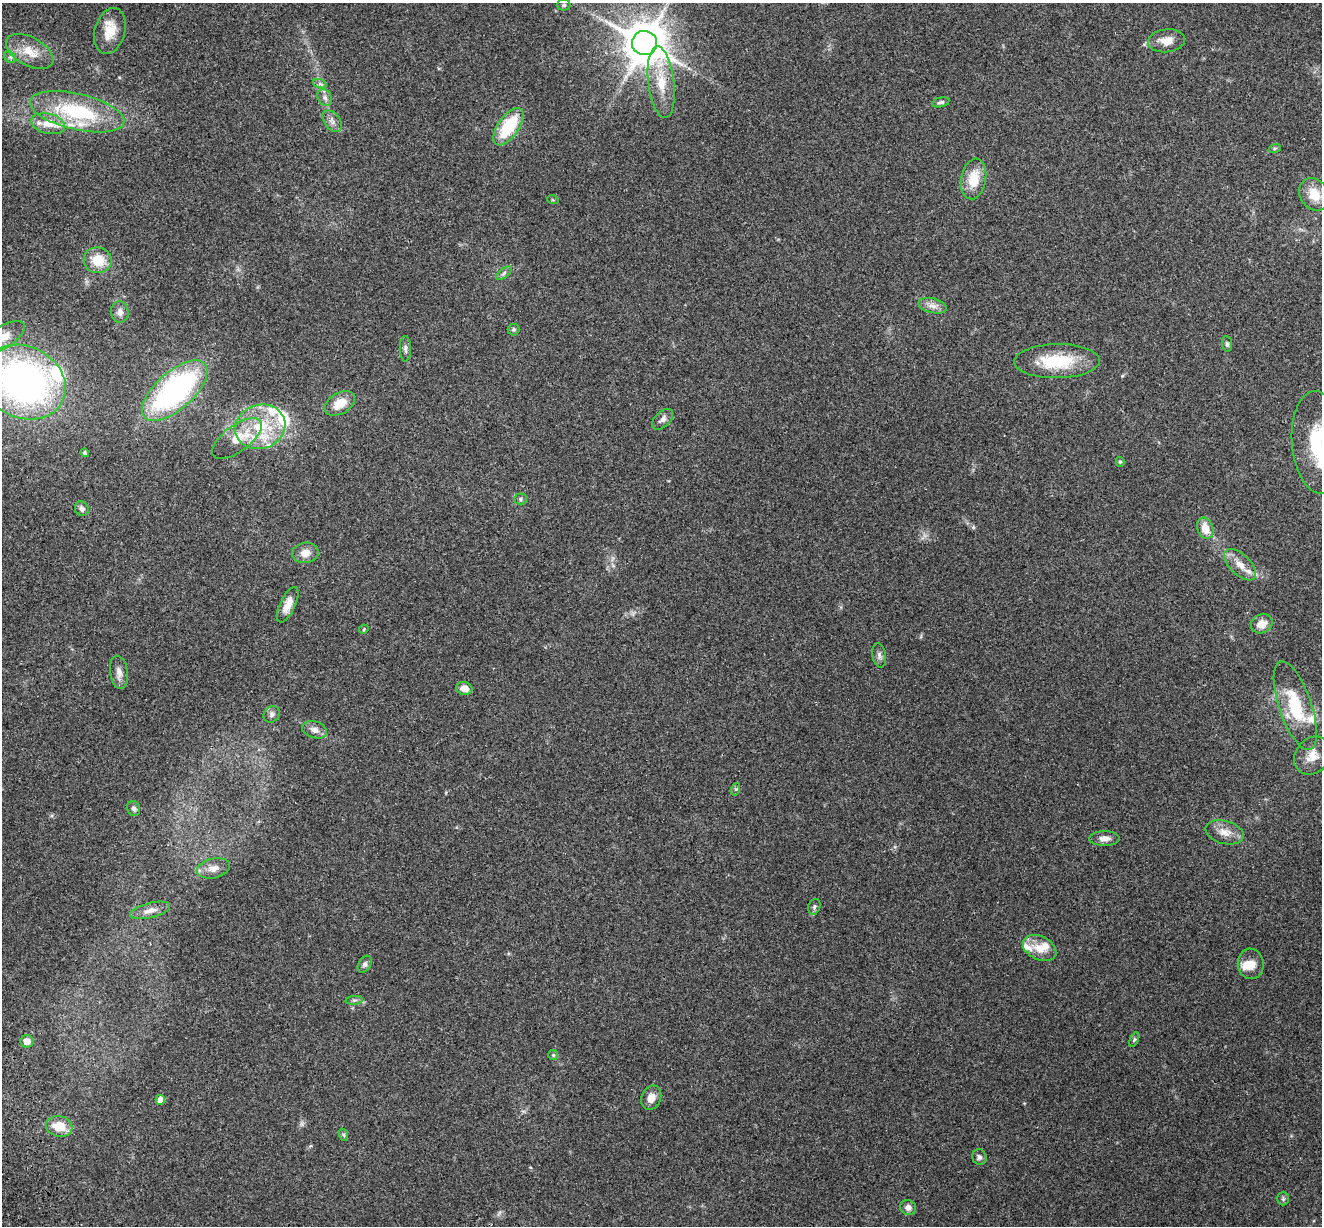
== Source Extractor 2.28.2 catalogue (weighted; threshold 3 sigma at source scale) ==
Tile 7 of 4 x 4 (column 3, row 2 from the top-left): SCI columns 2763-4082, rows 2705-3928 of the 5522 x 5357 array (HDU 1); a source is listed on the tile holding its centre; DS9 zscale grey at full resolution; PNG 1324 x 1228 px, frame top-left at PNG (2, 3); each listed source drawn as its Kron ellipse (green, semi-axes under 4 px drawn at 4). Shown black and unused: <1% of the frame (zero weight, under 3 of 4 exposures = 9% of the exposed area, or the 3 px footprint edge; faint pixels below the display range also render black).
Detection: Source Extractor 2.28.2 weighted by HDU 2 'WHT'; one run over the whole footprint, this tile lists its part. Background 0.176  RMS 0.007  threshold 0.0315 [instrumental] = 3 sigma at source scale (4.5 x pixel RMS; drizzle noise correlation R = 1.50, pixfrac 1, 0.0396/0.0396 arcsec/px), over >= 5 px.
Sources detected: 85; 1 inside a brighter object's white glare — neither listed nor drawn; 12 inside a brighter listed object's ellipse — not listed separately; the other 72 listed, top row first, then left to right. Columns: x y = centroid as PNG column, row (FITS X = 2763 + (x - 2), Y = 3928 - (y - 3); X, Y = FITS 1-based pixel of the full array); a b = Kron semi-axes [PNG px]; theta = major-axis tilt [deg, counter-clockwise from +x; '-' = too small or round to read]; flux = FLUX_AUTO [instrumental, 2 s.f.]
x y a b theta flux
564 5 6 5 - 1.3
110 31 23 15 74 13
1166 41 18 11 7 8.6
644 43 12 12 - 2300
30 51 26 14 -28 14
10 57 6 5 - 1.5
661 82 36 13 -83 18
320 84 7 4 -19 1.4
325 98 9 7 -58 2.7
941 102 9 4 14 1.7
77 112 48 18 -13 56
332 121 12 8 -52 3.5
48 124 17 10 -13 8.5
508 127 21 10 55 36
1275 148 6 4 18 0.87
974 179 20 12 80 16
1314 194 17 14 -55 14
553 200 6 3 -18 0.69
98 260 14 13 - 16
504 273 9 4 37 1.7
933 306 14 7 -13 4.6
120 312 11 8 -84 3.5
514 329 6 6 - 1.2
3 337 24 11 34 12
1227 344 8 5 -81 1.3
405 349 13 5 -89 2.3
1057 361 43 17 1 34
24 382 43 36 -26 270
175 391 40 18 42 150
340 403 16 10 31 11
663 419 13 7 44 3.3
260 427 25 22 20 34
237 439 29 13 36 15
1318 442 51 26 -86 54
85 453 4 4 - 1
1120 462 5 4 - 0.92
521 499 6 5 - 1.3
82 509 7 6 - 2.8
1205 528 11 8 -71 9.4
305 553 13 10 9 6.3
1240 565 20 10 -44 8.4
288 605 19 7 64 7.2
1262 624 11 9 28 8.3
364 629 5 3 - 0.72
879 655 12 6 -81 2.6
119 672 17 8 -81 4.6
464 688 8 6 -11 5.6
1295 706 47 16 -71 36
272 714 9 7 47 2.2
315 730 13 8 -17 4.3
1312 756 20 17 52 11
736 789 6 4 71 1.1
134 809 8 6 -65 1.8
1225 832 19 11 -15 8.1
1104 838 15 7 0 4.5
213 868 17 9 13 5.6
814 907 8 6 71 1.7
150 910 20 7 14 5.9
1040 948 18 11 -25 11
365 964 9 6 58 1.9
1251 964 15 13 -81 8.4
354 1000 9 3 5 1.3
1134 1040 8 4 64 1.1
27 1041 6 6 - 5.8
553 1055 5 5 - 0.91
651 1098 12 9 68 6.1
160 1100 5 4 - 5.6
59 1126 13 10 -12 14
344 1135 6 4 -71 0.99
979 1157 8 7 - 2.1
1283 1199 7 5 89 1.3
908 1207 8 7 - 3.6
Overlapping masked pixels (flux is a lower limit): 1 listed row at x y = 644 43
Isophote crosses this tile's border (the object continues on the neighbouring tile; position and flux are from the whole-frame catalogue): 3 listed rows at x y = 3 337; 24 382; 1318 442